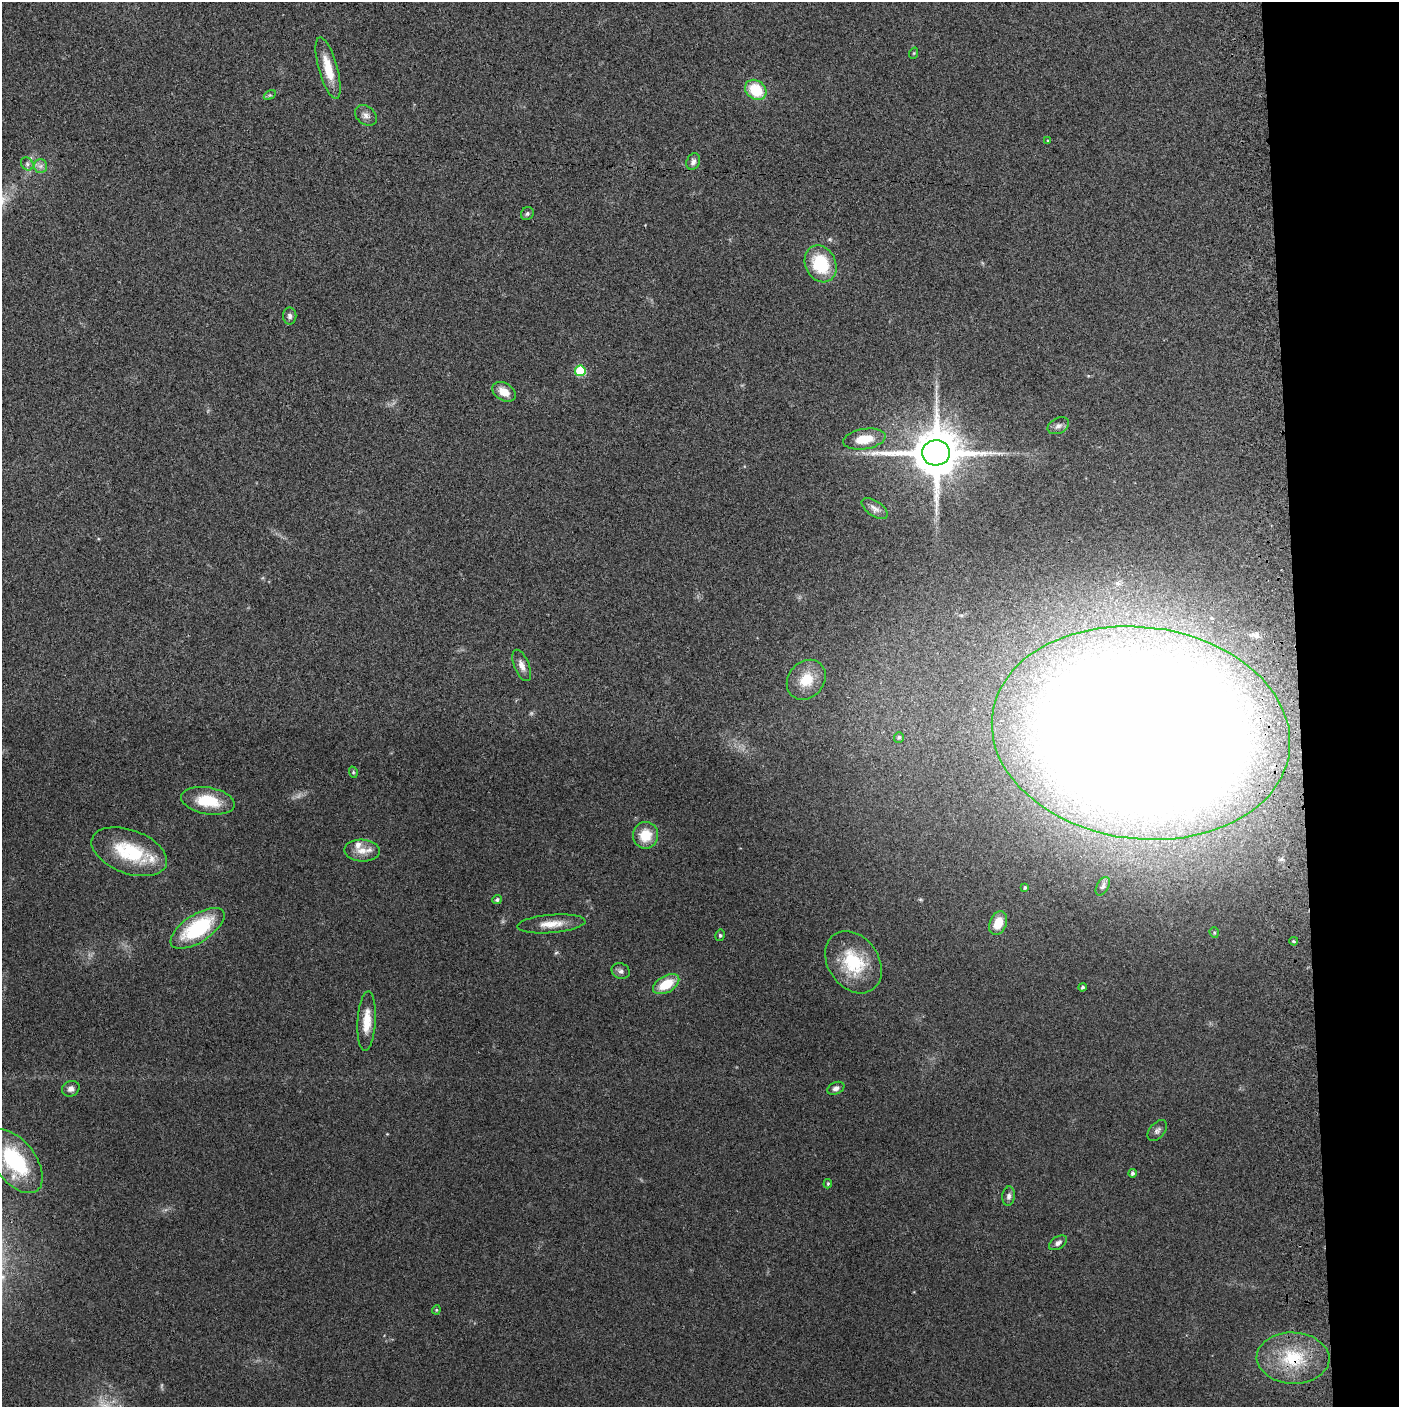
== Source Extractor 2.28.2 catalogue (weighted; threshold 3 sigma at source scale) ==
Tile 6 of 3 x 3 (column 3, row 2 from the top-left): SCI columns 2900-4296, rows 1425-2829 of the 4358 x 4256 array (HDU 1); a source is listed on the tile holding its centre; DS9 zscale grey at full resolution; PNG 1401 x 1409 px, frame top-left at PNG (2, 2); each listed source drawn as its Kron ellipse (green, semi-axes under 4 px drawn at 4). Shown black and unused: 7% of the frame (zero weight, under 3 of 4 exposures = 6% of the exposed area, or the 3 px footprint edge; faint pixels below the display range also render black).
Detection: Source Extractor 2.28.2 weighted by HDU 2 'WHT'; one run over the whole footprint, this tile lists its part. Background 0.0699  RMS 0.0076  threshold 0.0342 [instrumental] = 3 sigma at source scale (4.5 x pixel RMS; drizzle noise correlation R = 1.50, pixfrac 1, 0.05/0.05 arcsec/px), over >= 5 px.
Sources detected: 55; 1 too faint to see at this stretch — neither listed nor drawn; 3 inside a brighter listed object's ellipse — not listed separately; the other 51 listed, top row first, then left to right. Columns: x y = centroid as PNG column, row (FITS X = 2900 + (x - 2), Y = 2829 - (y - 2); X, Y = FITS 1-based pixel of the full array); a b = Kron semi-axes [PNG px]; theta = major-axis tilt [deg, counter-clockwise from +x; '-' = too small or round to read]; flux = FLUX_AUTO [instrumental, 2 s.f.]
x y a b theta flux
914 53 6 3 71 0.71
328 68 32 9 -74 18
756 90 11 9 -39 28
270 95 6 4 32 1.1
366 115 12 9 -37 3.9
1048 141 4 3 - 0.64
693 162 8 6 68 3.2
27 164 7 5 -48 1.8
40 166 7 6 - 2.9
527 214 7 6 - 1.5
821 264 19 15 -64 36
290 316 8 6 -89 2.5
580 371 5 5 - 42
504 392 13 8 -32 9.8
1058 426 11 7 27 3.2
864 439 21 10 9 16
936 453 14 12 3 4500
875 508 15 7 -33 3.4
522 665 16 7 -68 5.2
806 680 21 17 48 17
1141 733 150 106 -7 3900
899 737 5 5 - 1.4
353 772 6 3 -73 0.98
208 801 27 13 -10 25
645 835 13 12 - 17
362 851 18 11 -2 8.9
129 852 39 21 -20 42
1103 886 10 6 61 2.2
1025 888 4 3 - 1.2
497 900 5 4 - 1.8
998 923 12 8 67 11
551 924 34 9 5 12
198 928 31 14 33 59
1214 933 5 4 - 1
720 935 6 4 78 1.2
1294 941 4 3 - 0.97
853 962 33 25 -55 42
621 971 9 7 -23 2.8
666 984 14 8 30 20
1083 987 4 4 - 1.3
367 1021 30 9 86 15
836 1088 9 6 25 2.7
71 1089 9 7 25 3.5
1157 1130 12 7 49 3
15 1161 37 20 -52 64
1132 1173 4 4 - 1.9
828 1184 5 3 - 0.94
1009 1196 10 6 82 2.8
1058 1243 10 6 33 2.8
436 1310 4 4 - 0.87
1293 1358 36 25 -2 46
Overlapping masked pixels (flux is a lower limit): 2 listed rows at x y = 1141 733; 1293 1358